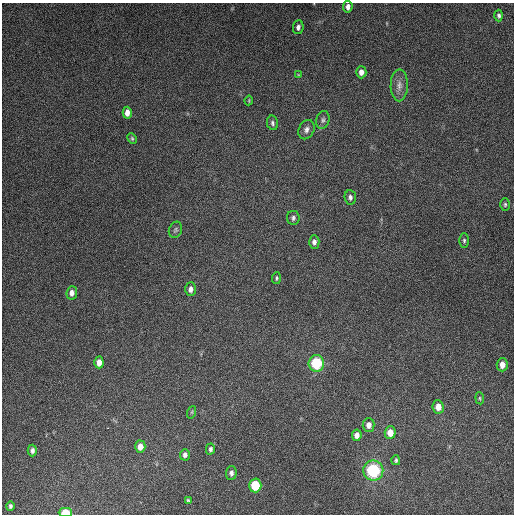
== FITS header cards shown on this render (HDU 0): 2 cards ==
NAXIS1  =                  512
NAXIS2  =                  512

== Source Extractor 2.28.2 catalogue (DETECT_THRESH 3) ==
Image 512 x 512 px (HDU 0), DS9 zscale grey, 1 PNG px = 1 image px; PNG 516 x 516 px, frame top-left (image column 1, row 512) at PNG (2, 3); each listed source drawn as its Kron ellipse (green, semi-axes under 4 px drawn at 4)
Background 4830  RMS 310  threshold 927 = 3 sigma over >= 5 px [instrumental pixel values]
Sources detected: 41; all 41 listed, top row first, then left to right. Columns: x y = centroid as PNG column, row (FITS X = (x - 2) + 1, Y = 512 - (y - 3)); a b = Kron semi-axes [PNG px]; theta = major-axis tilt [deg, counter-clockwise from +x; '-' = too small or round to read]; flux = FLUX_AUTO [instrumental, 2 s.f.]
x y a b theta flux
348 7 6 5 - 9.8e+04
499 15 6 4 -87 4.6e+04
298 27 7 5 82 8.1e+04
361 72 6 5 - 1.2e+05
298 75 4 3 - 1.9e+04
399 85 16 8 89 1.5e+05
249 100 5 3 - 2.0e+04
127 113 6 4 89 1.5e+05
323 120 9 6 73 5.9e+04
272 123 7 5 -78 5.1e+04
306 130 10 7 63 9.3e+04
132 138 6 4 -64 2.9e+04
350 197 7 5 -83 6.3e+04
505 204 6 4 89 3.3e+04
293 218 7 6 - 5.7e+04
175 230 8 6 68 4.6e+04
464 241 7 5 -90 4.2e+04
314 242 7 5 -87 8.0e+04
276 278 6 4 84 3.0e+04
190 289 7 5 87 9.1e+04
72 293 7 5 83 1.1e+05
99 362 6 4 -89 1.5e+05
316 363 8 8 - 1.1e+06
502 365 6 5 - 1.7e+05
480 398 6 4 -83 2.6e+04
438 407 7 5 -82 1.9e+05
192 412 6 4 71 2.7e+04
369 425 7 6 - 1.3e+05
390 433 6 5 - 2.3e+05
357 435 6 5 - 1.2e+05
140 447 6 5 - 1.8e+05
210 449 6 4 77 5.2e+04
32 450 6 4 88 7.1e+04
185 455 6 5 - 7.2e+04
396 460 5 4 - 4.0e+04
373 470 10 10 - 1.6e+06
231 473 7 5 87 6.8e+04
255 485 7 6 - 6.9e+05
188 500 4 3 - 2.5e+04
10 506 4 3 - 4.3e+04
65 513 7 4 0 4.7e+05
At the frame edge (FLAGS 8, measured only in part): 1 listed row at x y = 65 513